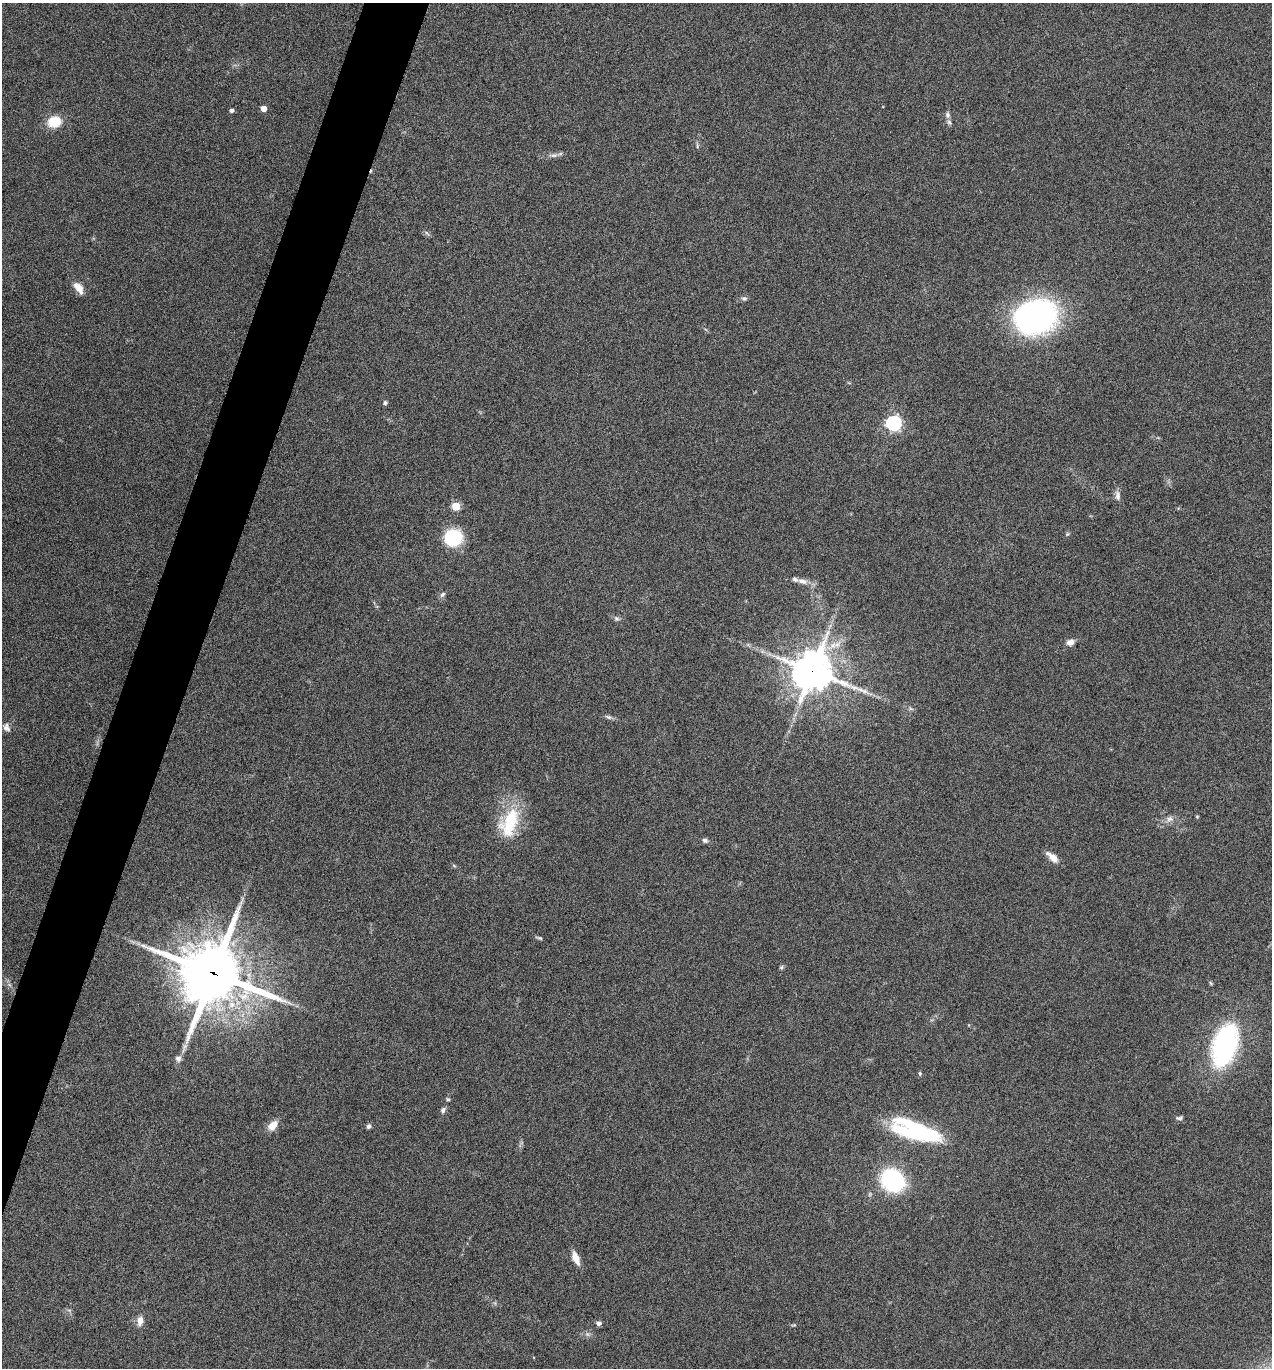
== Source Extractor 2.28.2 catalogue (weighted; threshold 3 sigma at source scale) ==
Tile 7 of 4 x 4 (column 3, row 2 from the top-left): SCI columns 2810-4079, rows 2736-4101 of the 5488 x 5474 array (HDU 1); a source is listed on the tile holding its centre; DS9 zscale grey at full resolution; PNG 1274 x 1370 px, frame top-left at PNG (2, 3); no overlay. Shown black and unused: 4% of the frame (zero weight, under 5 of 9 exposures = <1% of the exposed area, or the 3 px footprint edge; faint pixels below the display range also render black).
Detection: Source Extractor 2.28.2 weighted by HDU 2 'WHT'; one run over the whole footprint, this tile lists its part. Background 0.171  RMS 0.0059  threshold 0.024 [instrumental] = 3 sigma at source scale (4.09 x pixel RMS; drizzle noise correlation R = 1.36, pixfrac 0.8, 0.05/0.05 arcsec/px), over >= 5 px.
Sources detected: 46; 1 inside a brighter object's white glare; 1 long thin detection or spike segment (spike, bleed or trail) — not listed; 2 inside a brighter listed object's ellipse — not listed separately; the other 42 listed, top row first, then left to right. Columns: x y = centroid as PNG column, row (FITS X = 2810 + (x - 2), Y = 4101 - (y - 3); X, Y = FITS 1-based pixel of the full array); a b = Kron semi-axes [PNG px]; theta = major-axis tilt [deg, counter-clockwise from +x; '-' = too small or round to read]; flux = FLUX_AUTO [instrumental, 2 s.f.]
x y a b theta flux
263 108 4 4 - 6.2
231 110 4 4 - 1.6
948 115 8 7 - 1.6
54 122 14 11 12 12
697 146 6 4 -85 0.89
553 155 12 4 0 1.9
79 288 16 8 -56 5.3
744 299 8 5 -13 1.2
1035 317 33 25 17 190
385 403 6 5 - 0.93
894 423 6 6 - 150
1117 496 13 6 -82 2.5
456 506 5 5 - 18
453 538 13 13 - 38
802 581 16 7 -15 3.5
442 594 8 6 49 1.4
616 618 8 6 -2 1.3
1070 642 9 7 19 3.1
812 671 12 12 - 1600
608 717 10 5 -24 1.4
6 728 10 8 -61 2.5
1197 817 5 3 - 0.46
1170 819 10 7 6 2.5
510 823 41 21 68 27
705 840 7 6 - 1.4
1053 858 14 8 -43 5.2
540 938 7 4 -24 0.87
781 967 6 5 - 0.89
213 973 21 20 - 3700
1224 1045 42 22 73 87
178 1059 8 7 - 2.2
920 1073 5 4 - 0.89
448 1099 5 4 - 0.74
443 1110 9 6 66 1.5
1179 1118 9 5 11 1.2
272 1126 10 7 47 7.1
369 1126 6 5 - 1.3
923 1133 60 16 -10 53
893 1180 21 18 -35 55
576 1258 14 6 -68 6.3
140 1321 12 7 85 3.7
598 1323 6 6 - 1.6
Overlapping masked pixels (flux is a lower limit): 2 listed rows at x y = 812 671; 213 973